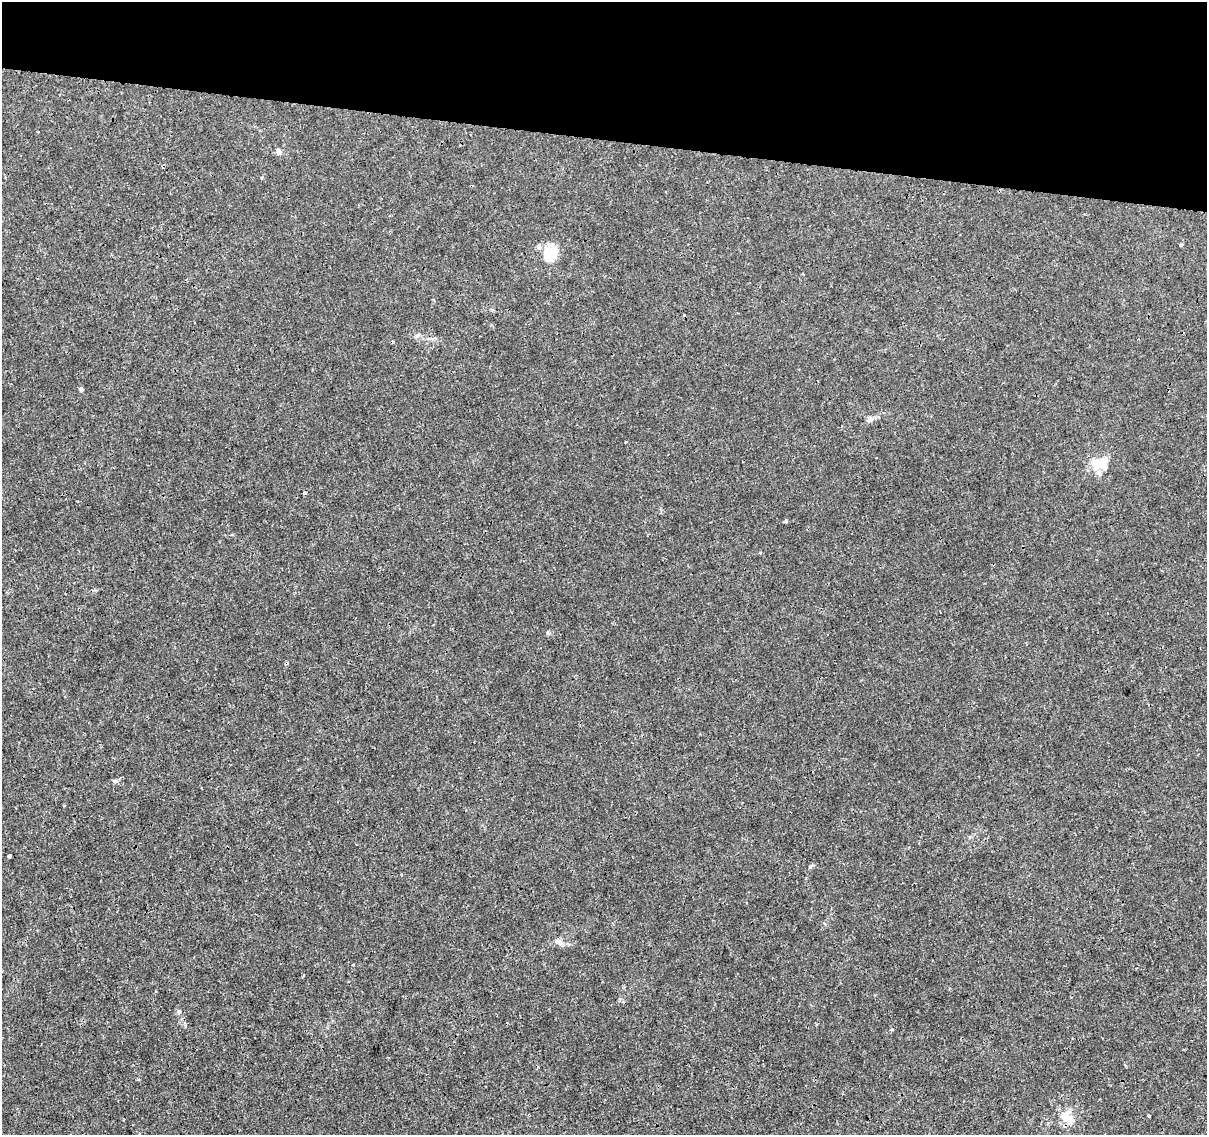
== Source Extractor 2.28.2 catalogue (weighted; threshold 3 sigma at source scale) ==
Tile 2 of 4 x 4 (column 2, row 1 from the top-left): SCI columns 1216-2420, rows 3684-4816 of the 4831 x 5041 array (HDU 1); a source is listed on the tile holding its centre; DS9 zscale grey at full resolution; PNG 1209 x 1137 px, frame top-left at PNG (2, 2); no overlay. Shown black and unused: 12% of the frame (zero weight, under 3 of 4 exposures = <1% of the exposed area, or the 3 px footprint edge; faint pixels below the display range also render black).
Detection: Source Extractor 2.28.2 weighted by HDU 2 'WHT'; one run over the whole footprint, this tile lists its part. Background 1.45e-04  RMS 7.4e-04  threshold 0.00333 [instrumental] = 3 sigma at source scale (4.5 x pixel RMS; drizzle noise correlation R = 1.50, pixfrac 1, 0.0396/0.0396 arcsec/px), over >= 5 px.
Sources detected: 20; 3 cosmic-ray / hot-pixel residue — not listed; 2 inside a brighter listed object's ellipse — not listed separately; the other 15 listed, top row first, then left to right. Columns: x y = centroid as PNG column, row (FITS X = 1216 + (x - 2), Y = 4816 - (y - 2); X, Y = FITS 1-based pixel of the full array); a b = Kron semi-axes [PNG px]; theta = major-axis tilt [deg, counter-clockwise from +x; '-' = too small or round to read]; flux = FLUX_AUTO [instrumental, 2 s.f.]
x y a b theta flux
279 152 7 6 - 0.23
1181 244 5 3 - 0.088
539 247 7 6 - 0.19
549 254 13 11 87 2.7
81 389 4 4 - 0.2
870 419 8 7 - 0.25
626 441 3 2 - 0.058
1099 463 21 11 16 1.6
64 805 3 2 - 0.094
9 856 4 4 - 0.2
558 942 13 7 -24 0.38
353 965 3 3 - 0.07
891 1029 3 3 - 0.15
1149 1116 4 3 - 0.058
1066 1118 20 10 -45 1.1
Unlisted compact peaks at least as high as the median listed source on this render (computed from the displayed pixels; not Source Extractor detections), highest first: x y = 115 781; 786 521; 810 867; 179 1011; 549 633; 416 336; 138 1079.